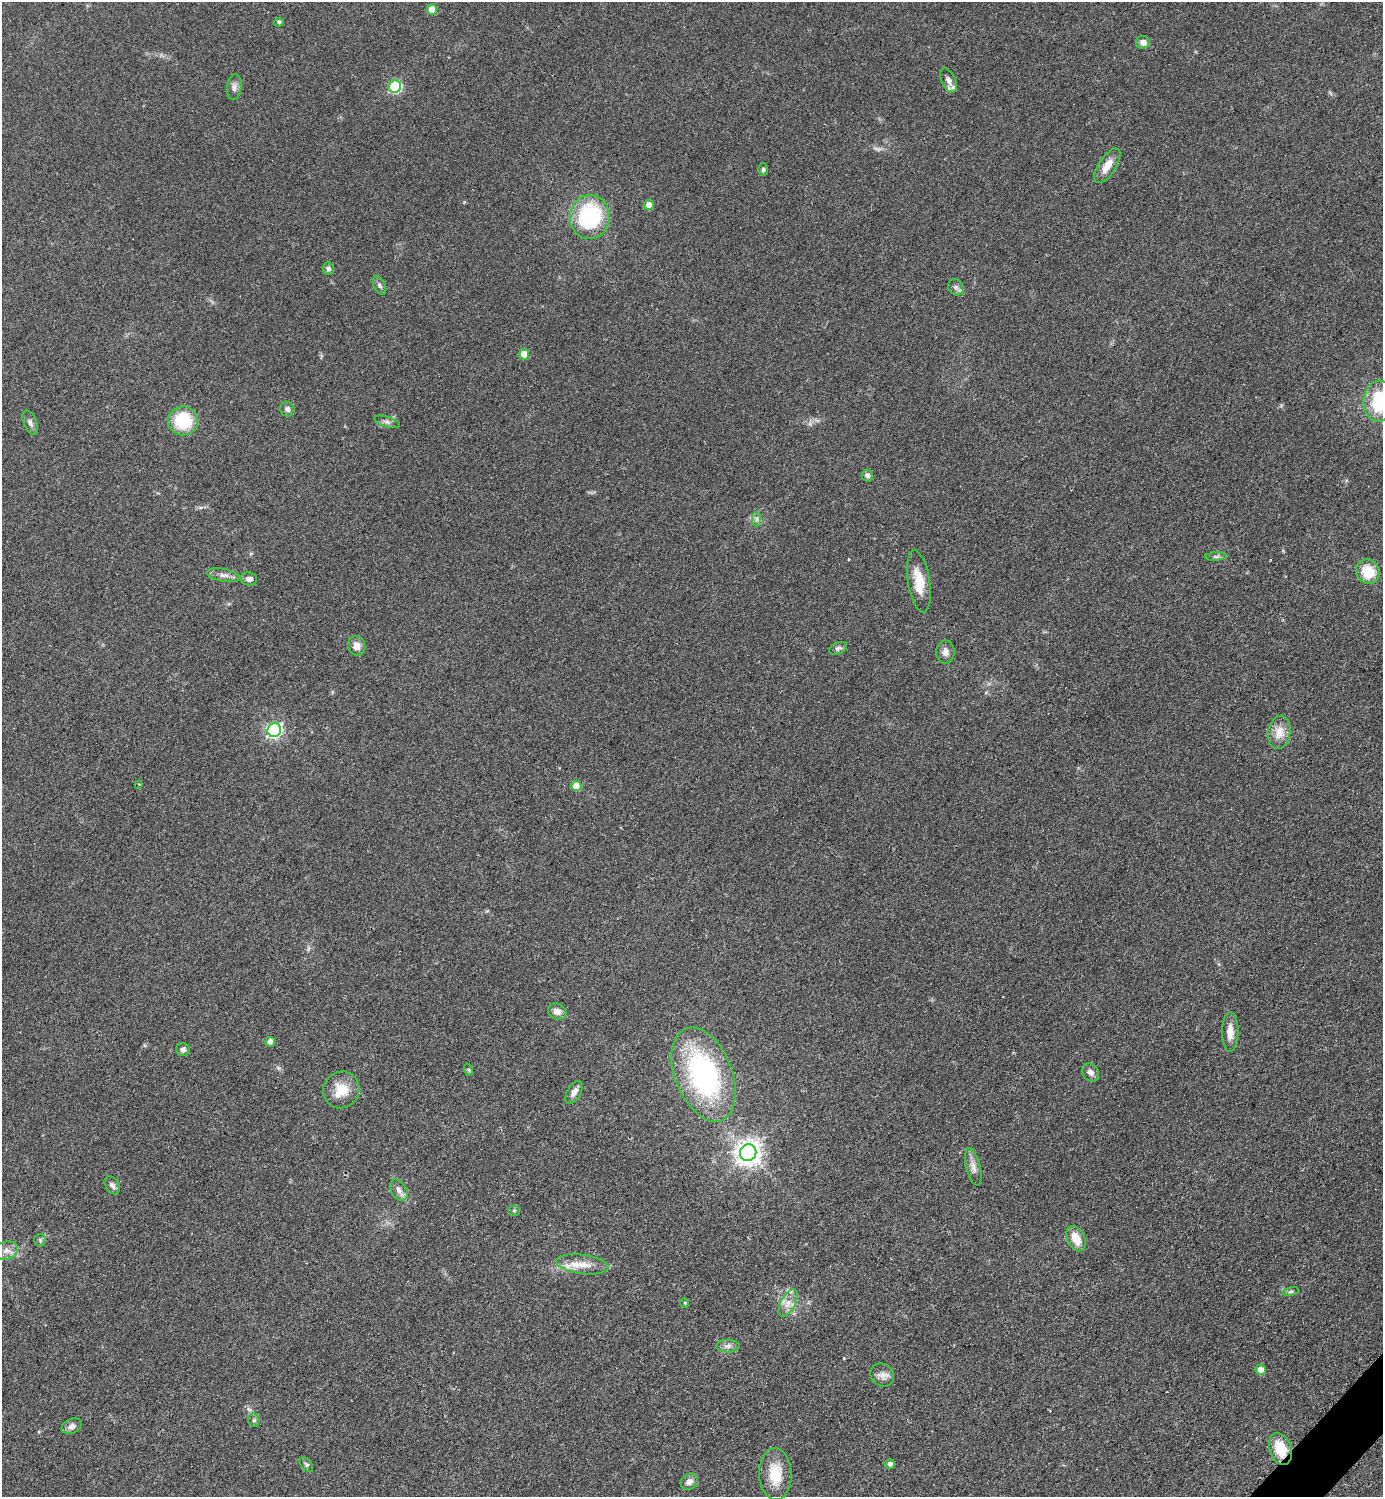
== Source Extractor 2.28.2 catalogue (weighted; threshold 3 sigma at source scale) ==
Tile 6 of 4 x 4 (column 2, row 2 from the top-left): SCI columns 1695-3075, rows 3172-4666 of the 6350 x 6350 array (HDU 1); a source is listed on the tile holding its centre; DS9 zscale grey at full resolution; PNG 1385 x 1499 px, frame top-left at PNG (2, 2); each listed source drawn as its Kron ellipse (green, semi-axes under 4 px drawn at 4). Shown black and unused: <1% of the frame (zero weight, under 2 of 3 exposures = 1% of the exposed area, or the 3 px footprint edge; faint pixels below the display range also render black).
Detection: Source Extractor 2.28.2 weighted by HDU 2 'WHT'; one run over the whole footprint, this tile lists its part. Background 0.0786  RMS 0.0077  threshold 0.0346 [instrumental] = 3 sigma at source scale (4.5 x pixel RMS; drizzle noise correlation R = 1.50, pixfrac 1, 0.05/0.05 arcsec/px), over >= 5 px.
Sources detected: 65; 1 inside a brighter listed object's ellipse — not listed separately; the other 64 listed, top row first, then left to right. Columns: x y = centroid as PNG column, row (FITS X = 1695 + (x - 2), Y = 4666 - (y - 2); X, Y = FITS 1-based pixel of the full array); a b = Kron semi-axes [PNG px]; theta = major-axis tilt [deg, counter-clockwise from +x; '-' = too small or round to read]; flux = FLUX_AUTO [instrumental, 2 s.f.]
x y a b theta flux
432 10 5 5 - 16
279 22 5 4 - 1.6
1143 42 7 6 - 4.2
948 80 13 7 -65 4.5
234 87 13 7 83 3.3
395 87 6 6 - 88
1107 166 20 8 56 9.8
763 170 6 5 - 1.5
649 205 5 5 - 7.6
590 217 22 20 88 74
328 269 6 5 - 2.2
380 285 10 5 -61 2.1
956 287 8 7 - 2.8
524 354 5 5 - 12
1379 401 20 15 85 43
287 409 7 7 - 3
183 421 15 14 - 35
387 422 13 5 -16 2.4
30 423 13 6 -69 3.1
867 475 6 6 - 2.8
757 519 7 4 90 1.9
1216 556 11 4 4 1.9
1368 572 12 11 - 19
223 575 17 6 -11 4.3
249 579 8 6 -3 3.4
919 581 31 11 -81 17
357 646 10 8 -77 5.7
838 648 9 5 24 2.2
945 652 11 9 89 4.3
274 730 7 6 - 190
1279 732 17 11 81 9.6
139 784 3 2 - 0.61
576 786 5 5 - 15
557 1011 9 7 -25 4.9
1230 1032 20 8 89 8.3
270 1042 5 5 - 7.9
183 1050 6 6 - 2.8
469 1070 6 4 -71 1.1
1090 1072 10 7 -50 3.5
704 1075 49 28 -68 140
341 1090 19 18 - 17
574 1092 12 6 61 4.7
748 1153 8 8 - 710
973 1167 19 7 -76 5.3
112 1185 10 6 -57 3.1
399 1190 11 7 -57 3.7
514 1211 5 5 - 1.1
1076 1239 13 8 -63 13
40 1240 6 6 - 1.5
6 1250 12 8 17 5.1
582 1264 26 9 -8 12
1290 1291 8 4 10 1.5
685 1303 5 3 - 0.75
788 1303 15 7 62 6.7
728 1346 11 6 1 3.2
1261 1370 5 5 - 6.7
882 1375 12 11 - 5.2
254 1420 7 5 86 1.6
72 1426 11 7 23 3.8
1280 1449 16 10 -70 20
306 1464 8 5 -53 1.6
890 1464 5 5 - 2.8
775 1474 26 16 -88 21
689 1482 9 7 39 4.5
Overlapping masked pixels (flux is a lower limit): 1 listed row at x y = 1280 1449
Isophote crosses this tile's border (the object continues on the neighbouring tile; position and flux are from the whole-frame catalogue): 1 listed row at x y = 1379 401